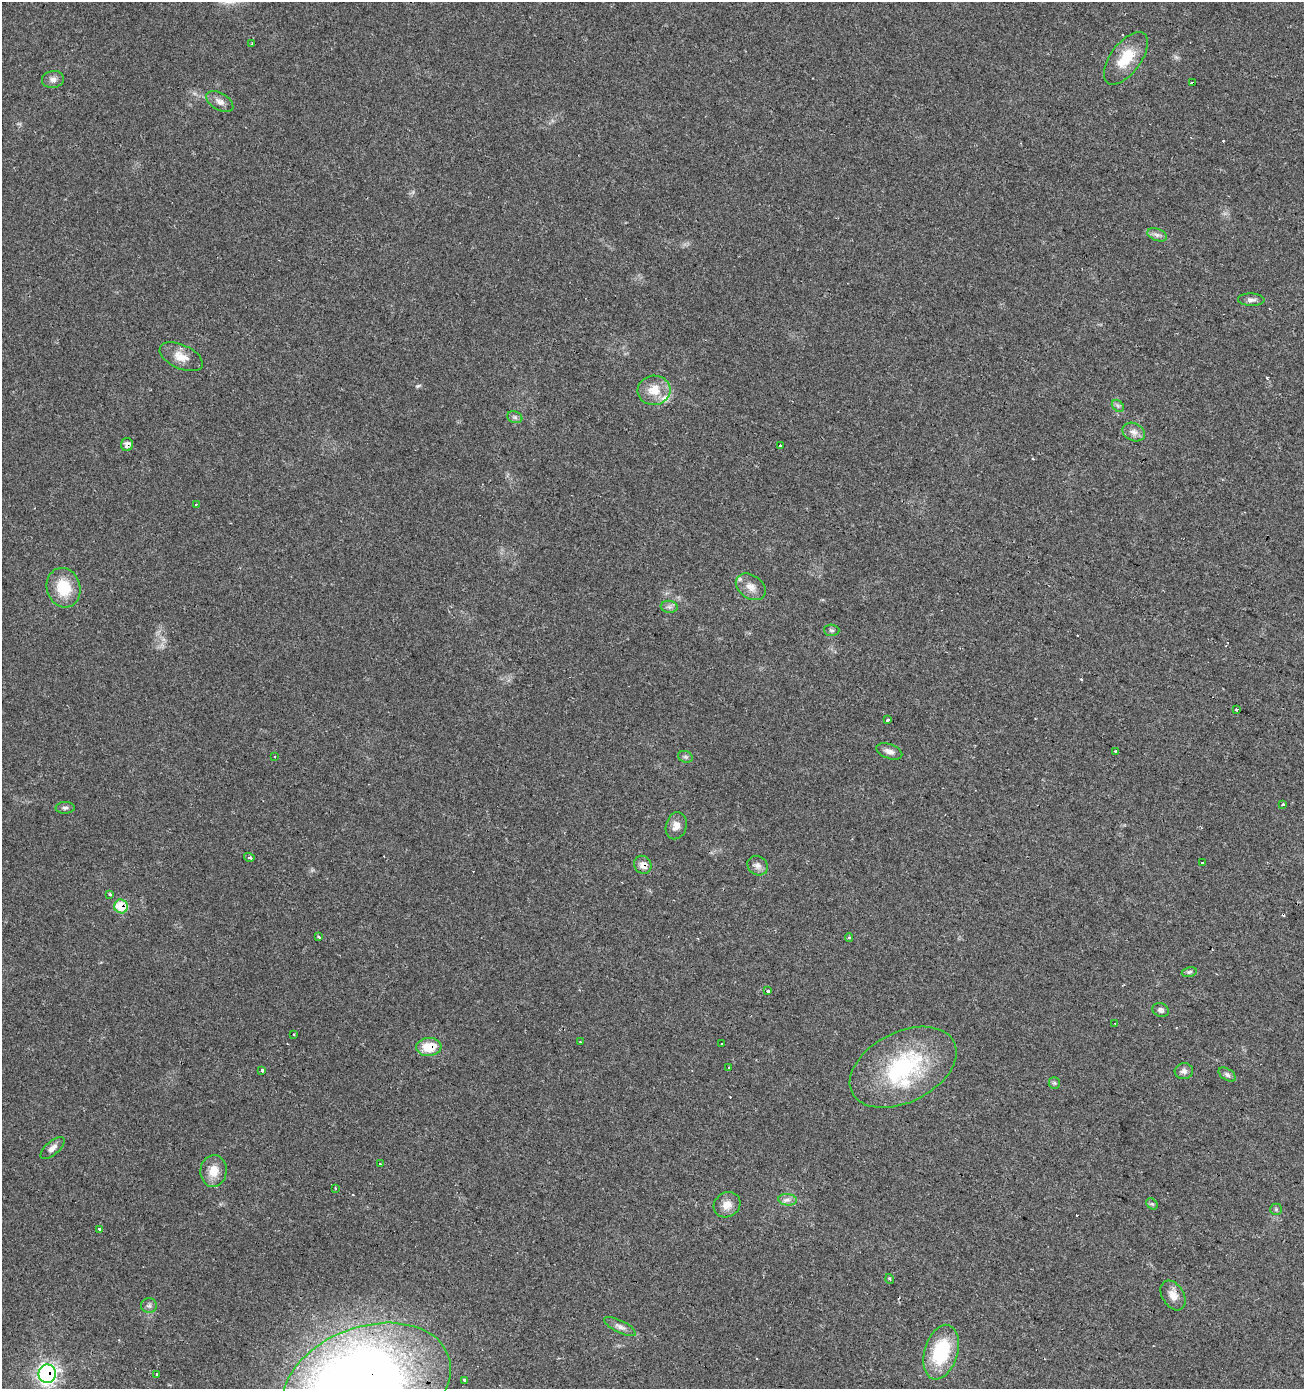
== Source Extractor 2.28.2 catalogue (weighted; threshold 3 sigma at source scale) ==
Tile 6 of 4 x 4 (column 2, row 2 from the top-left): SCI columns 1512-2813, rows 2784-4170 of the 5691 x 5558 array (HDU 1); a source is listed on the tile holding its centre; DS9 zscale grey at full resolution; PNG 1306 x 1391 px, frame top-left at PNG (2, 2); each listed source drawn as its Kron ellipse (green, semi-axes under 4 px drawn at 4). Shown black and unused: <1% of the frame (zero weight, under 2 of 3 exposures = <1% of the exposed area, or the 3 px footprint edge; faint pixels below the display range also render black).
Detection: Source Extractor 2.28.2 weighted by HDU 2 'WHT'; one run over the whole footprint, this tile lists its part. Background 0.0504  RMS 0.0045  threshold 0.0203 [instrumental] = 3 sigma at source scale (4.5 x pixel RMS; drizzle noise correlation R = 1.50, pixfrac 1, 0.0396/0.0396 arcsec/px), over >= 5 px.
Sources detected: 88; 1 too faint to see at this stretch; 2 inside a brighter object's white glare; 15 cosmic-ray / hot-pixel residue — neither listed nor drawn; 2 inside a brighter listed object's ellipse — not listed separately; the other 68 listed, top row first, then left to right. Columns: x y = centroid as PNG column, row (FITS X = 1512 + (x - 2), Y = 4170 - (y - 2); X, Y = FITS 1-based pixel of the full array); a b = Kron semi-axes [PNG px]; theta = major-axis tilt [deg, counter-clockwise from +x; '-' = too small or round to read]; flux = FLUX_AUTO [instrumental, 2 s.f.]
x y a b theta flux
252 44 3 2 - 0.34
1126 58 31 15 53 13
53 79 11 8 7 2.2
1193 83 3 3 - 2.5
220 102 15 8 -30 2.7
1157 235 10 6 -21 1.7
1251 300 13 6 -2 1.8
181 357 23 12 -24 6.1
654 390 16 14 7 8
1118 406 7 5 -45 1
515 417 8 5 -22 1
1134 432 12 9 -25 2.7
127 445 6 6 - 2
780 445 3 3 - 4.1
196 504 3 2 - 0.55
751 587 16 11 -35 4.4
63 588 20 16 -74 14
669 607 8 6 -7 1.4
832 630 8 5 -2 0.96
1237 709 3 3 - 3.4
888 720 3 3 - 1.8
889 751 13 7 -19 2.6
1116 751 3 2 - 0.56
275 756 3 3 - 1.1
685 757 7 5 -20 1
1283 804 3 3 - 2.3
65 808 9 5 1 1.3
676 826 13 10 75 3.5
249 857 5 3 - 1.4
1203 862 3 3 - 3.1
643 865 9 8 - 3.6
758 866 11 9 -37 2.3
110 895 3 3 - 2.3
121 906 7 6 - 14
318 937 3 3 - 2.4
849 938 4 4 - 0.67
1189 972 7 4 11 0.78
767 991 3 3 - 1.8
1161 1010 8 6 -26 1.4
1115 1023 3 2 - 0.69
294 1035 3 2 - 0.63
580 1042 3 2 - 0.37
721 1043 3 2 - 0.5
429 1047 12 9 4 9.7
903 1067 57 35 27 50
728 1068 3 3 - 1.8
262 1070 4 3 - 2.8
1184 1071 9 8 - 1.9
1227 1075 10 5 -33 1.3
1054 1083 6 5 - 0.75
53 1148 15 6 41 2.5
380 1164 3 3 - 1.3
213 1171 16 13 84 6.5
335 1188 2 2 - 0.49
787 1200 9 5 -5 1.8
1152 1204 6 5 - 0.73
727 1205 14 12 35 4.5
1276 1209 6 5 - 0.8
99 1229 3 3 - 6.3
890 1279 5 3 - 0.44
1173 1295 16 10 -58 4.2
149 1306 8 7 - 1.3
620 1326 17 6 -27 2.3
941 1352 28 16 73 29
47 1374 9 8 - 130
156 1375 3 3 - 1.8
464 1380 3 3 - 4.8
366 1385 87 58 21 630
Overlapping masked pixels (flux is a lower limit): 8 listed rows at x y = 1193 83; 127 445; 643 865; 121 906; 429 1047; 1173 1295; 47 1374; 366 1385
Isophote crosses this tile's border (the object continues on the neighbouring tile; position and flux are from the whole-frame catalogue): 1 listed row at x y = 366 1385